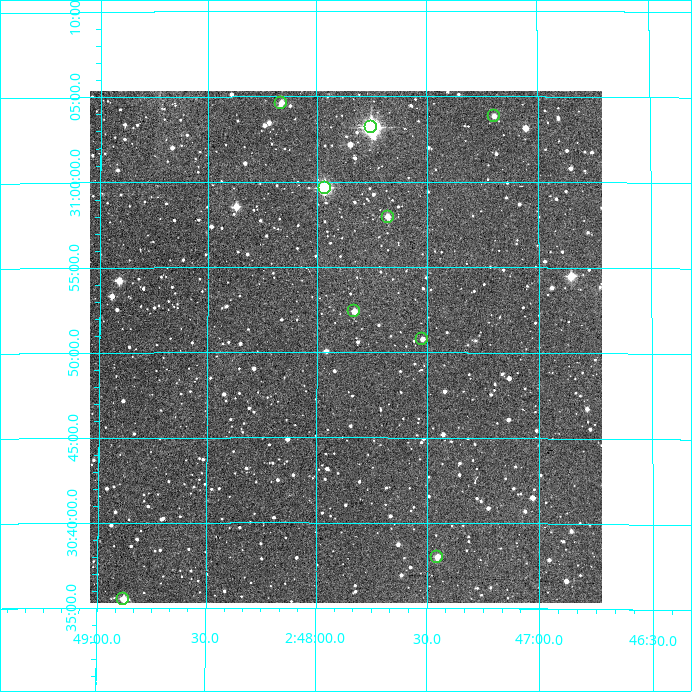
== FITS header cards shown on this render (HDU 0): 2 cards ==
NAXIS1  =                  512
NAXIS2  =                  512

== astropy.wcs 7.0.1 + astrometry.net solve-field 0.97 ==
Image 512 x 512 px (HDU 0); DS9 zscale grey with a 90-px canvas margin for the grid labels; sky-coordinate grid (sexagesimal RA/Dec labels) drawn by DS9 from the SOLVED WCS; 9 Tycho-2 reference stars matched to detected sources circled (green)
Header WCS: RA---TAN/DEC--TAN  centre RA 02:47:52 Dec +30:50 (41.97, +30.84 deg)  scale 3.52 arcsec/px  FOV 30.0' x 30.0'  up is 0 deg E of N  parity normal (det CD < 0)
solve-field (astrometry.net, Tycho-2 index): VERIFIED the header's WCS against the Tycho-2 star catalogue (verified at 2 index scales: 9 matches each, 0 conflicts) and refined it, rather than solving blind
Solved WCS: RA---TAN-SIP/DEC--TAN-SIP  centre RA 02:47:52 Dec +30:50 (41.97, +30.84 deg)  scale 3.51 arcsec/px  FOV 29.9' x 30.0'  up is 0 deg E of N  parity normal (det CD < 0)
The solver's refit moves the header's centre by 1.6 arcsec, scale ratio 0.9974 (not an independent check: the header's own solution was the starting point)
Tycho-2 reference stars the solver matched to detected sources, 9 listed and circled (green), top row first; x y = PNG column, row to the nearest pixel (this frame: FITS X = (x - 90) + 1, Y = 512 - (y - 91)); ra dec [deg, ICRS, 3 dp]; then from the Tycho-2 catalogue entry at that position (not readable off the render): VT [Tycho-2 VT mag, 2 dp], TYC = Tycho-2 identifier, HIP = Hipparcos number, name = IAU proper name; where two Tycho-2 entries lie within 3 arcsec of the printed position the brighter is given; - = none
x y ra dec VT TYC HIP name
281 103 42.041 +31.077 10.95 2325-1067-1 - -
494 116 41.799 +31.064 12.16 2325-139-1 - -
371 127 41.938 +31.053 8.23 2325-13-1 13053 -
325 188 41.991 +30.994 8.74 2325-383-1 - -
388 217 41.919 +30.966 11.47 2325-1099-1 - -
354 311 41.958 +30.873 11.29 2325-777-1 - -
422 339 41.881 +30.846 11.79 2325-105-1 - -
437 557 41.863 +30.634 11.55 2325-143-1 - -
123 599 42.219 +30.592 10.50 2325-1299-1 - -